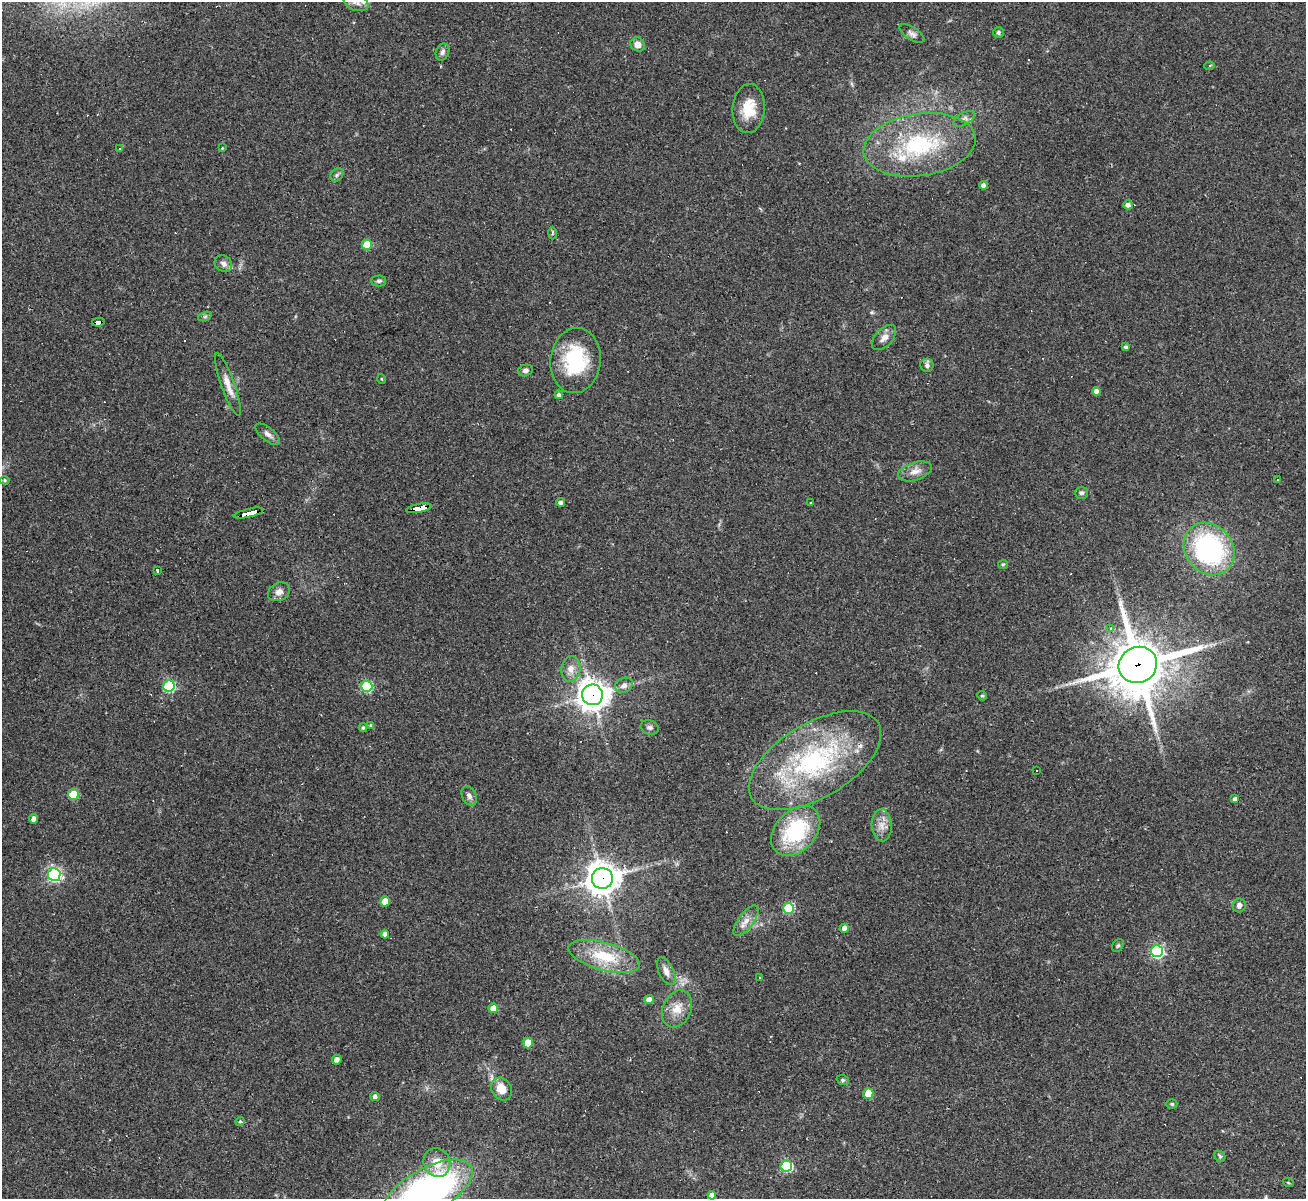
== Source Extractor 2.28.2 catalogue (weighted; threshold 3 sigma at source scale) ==
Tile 7 of 4 x 4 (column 3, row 2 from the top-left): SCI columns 2607-3910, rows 2660-3856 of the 5213 x 5196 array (HDU 1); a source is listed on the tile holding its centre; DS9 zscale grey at full resolution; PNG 1308 x 1201 px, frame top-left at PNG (2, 2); each listed source drawn as its Kron ellipse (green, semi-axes under 4 px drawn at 4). Shown black and unused: <1% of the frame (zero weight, under 2 of 3 exposures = <1% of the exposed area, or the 3 px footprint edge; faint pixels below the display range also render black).
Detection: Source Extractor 2.28.2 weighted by HDU 2 'WHT'; one run over the whole footprint, this tile lists its part. Background 0.0885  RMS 0.006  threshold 0.0269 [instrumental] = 3 sigma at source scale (4.5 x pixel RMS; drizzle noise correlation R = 1.50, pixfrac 1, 0.05/0.05 arcsec/px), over >= 5 px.
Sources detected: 108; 14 cosmic-ray / hot-pixel residue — neither listed nor drawn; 3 inside a brighter listed object's ellipse — not listed separately; the other 91 listed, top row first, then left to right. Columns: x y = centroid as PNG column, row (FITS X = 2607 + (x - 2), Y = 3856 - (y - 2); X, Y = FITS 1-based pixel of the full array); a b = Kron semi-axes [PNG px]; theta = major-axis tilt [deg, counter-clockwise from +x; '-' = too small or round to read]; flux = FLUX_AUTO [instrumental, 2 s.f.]
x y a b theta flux
356 2 13 8 -23 3.3
998 33 5 5 - 1.1
912 34 14 6 -33 2.4
638 44 7 6 - 4.5
442 52 9 6 67 2
1210 66 5 4 - 1
749 109 24 16 86 14
964 119 12 6 30 2.5
920 145 56 31 8 62
222 148 3 3 - 0.44
120 149 3 3 - 3.3
337 175 7 5 46 1.5
983 185 4 4 - 2
1128 205 5 4 - 2.5
552 233 6 4 88 0.83
367 245 5 5 - 15
223 264 9 7 -39 2.7
379 281 7 5 1 1.3
205 316 7 4 19 1.1
98 322 6 4 10 40
884 338 15 8 47 4
1126 347 3 3 - 1.1
575 361 32 25 83 42
927 365 7 6 - 2.2
525 370 7 6 - 1.9
382 379 5 3 - 0.51
228 385 33 6 -71 6.5
1097 391 4 4 - 4.7
559 395 4 4 - 1.6
268 434 15 6 -40 2.9
915 471 18 9 18 5.1
5 480 5 4 - 0.8
1278 480 3 3 - 1.3
1082 493 6 6 - 1.3
561 502 4 4 - 1.8
811 503 4 2 - 0.56
419 508 13 4 11 120
249 513 15 3 13 160
1209 549 28 23 -50 94
1003 564 5 4 - 0.71
157 571 3 3 - 1.3
279 592 11 9 28 4
1111 628 4 3 - 0.65
1138 665 19 18 - 3100
571 669 13 9 85 4.9
624 685 9 7 29 3.1
169 686 6 5 - 66
367 686 6 5 - 49
592 695 10 10 - 740
982 696 5 4 - 0.71
370 725 4 3 - 0.63
650 727 9 7 -19 1.7
363 728 4 3 - 1
815 761 74 37 31 98
1036 770 3 3 - 0.82
73 795 5 5 - 26
469 796 10 7 -64 2.6
1235 799 4 3 - 1.9
34 819 4 4 - 3.2
882 825 16 10 -87 5.7
796 831 29 20 46 49
54 875 6 6 - 130
602 878 10 10 - 920
385 901 5 5 - 8.9
1239 905 7 6 - 2.7
788 908 5 5 - 41
746 921 18 7 53 4.9
844 928 4 4 - 3.3
385 934 4 4 - 2.6
1118 946 7 5 51 1
1157 951 6 6 - 110
604 956 37 14 -15 23
666 971 15 7 -64 3.9
760 978 3 3 - 1.3
649 999 5 4 - 3.3
493 1008 5 4 - 6.6
677 1009 19 14 67 8.9
528 1043 5 5 - 8.9
337 1060 5 4 - 2.9
843 1080 6 5 - 0.91
502 1089 12 9 -59 8.5
868 1093 5 5 - 11
375 1097 4 4 - 1.9
1172 1104 5 4 - 0.87
240 1122 4 4 - 1.5
1220 1156 6 5 - 0.86
437 1162 14 13 - 9.4
786 1166 6 5 - 62
1288 1182 5 3 - 0.55
428 1191 50 22 29 220
712 1195 4 4 - 3.7
Overlapping masked pixels (flux is a lower limit): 6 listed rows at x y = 98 322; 419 508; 249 513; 1138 665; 592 695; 602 878
Isophote crosses this tile's border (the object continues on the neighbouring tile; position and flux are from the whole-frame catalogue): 2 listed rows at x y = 356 2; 428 1191